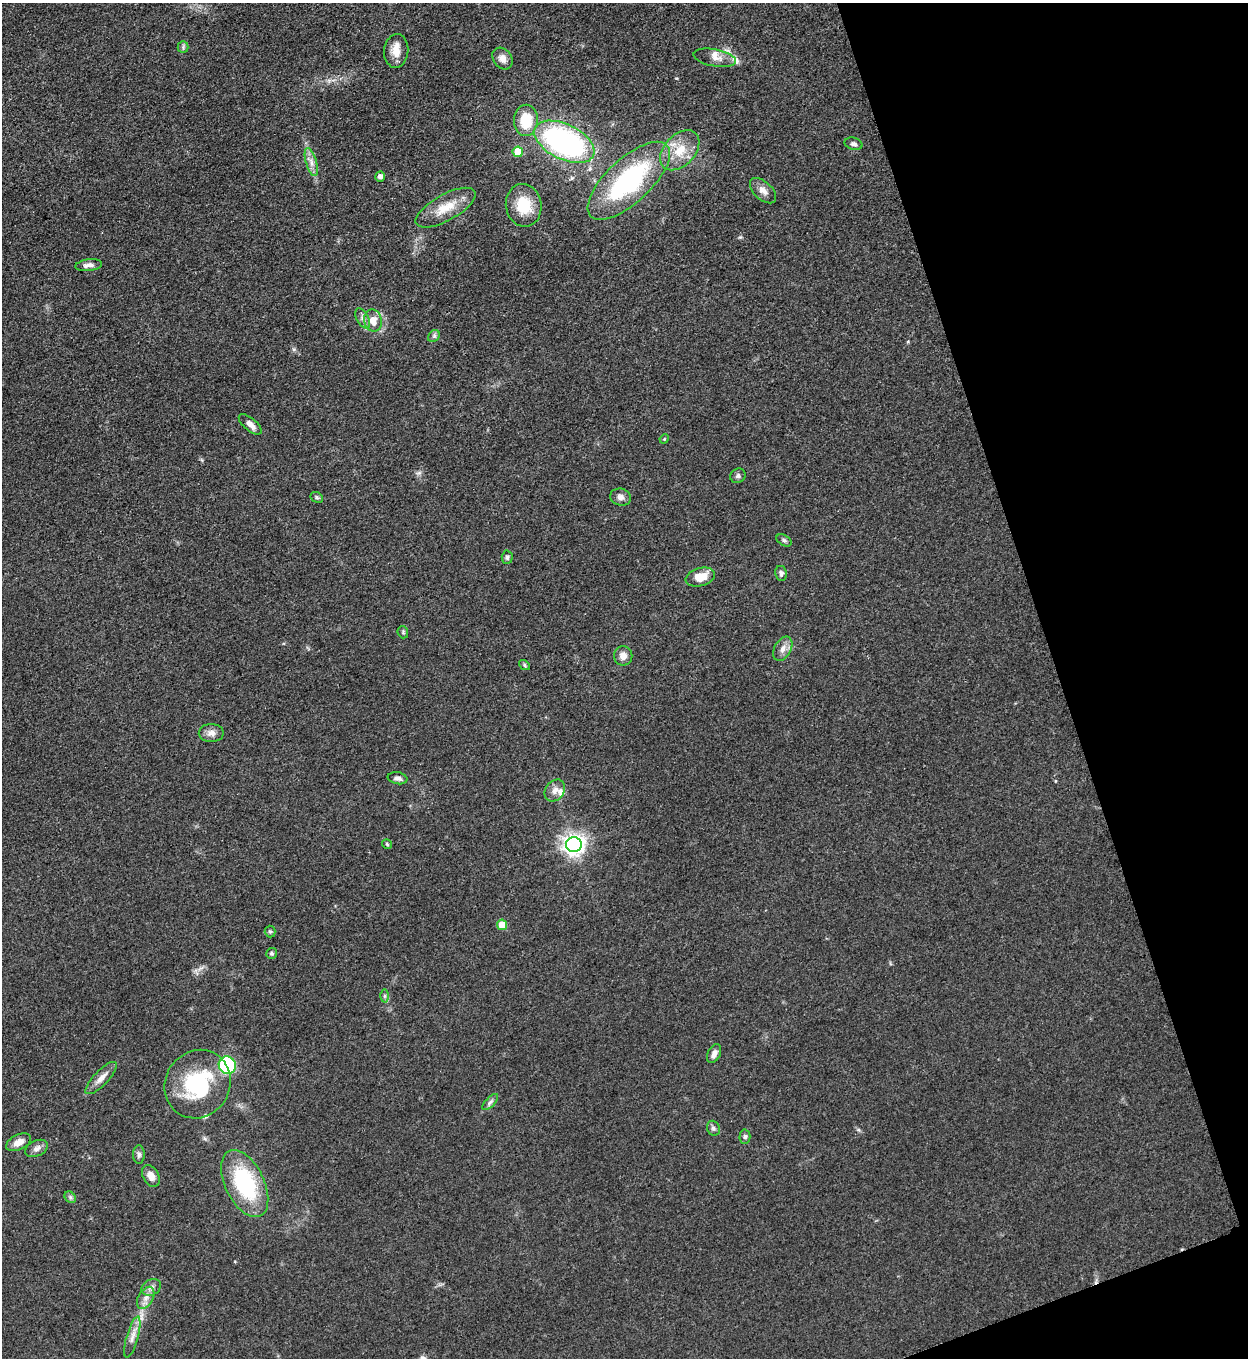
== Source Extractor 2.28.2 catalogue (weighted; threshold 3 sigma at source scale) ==
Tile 12 of 4 x 4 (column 4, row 3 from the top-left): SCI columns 4025-5270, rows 1366-2721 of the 5427 x 5440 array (HDU 1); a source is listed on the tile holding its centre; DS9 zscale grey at full resolution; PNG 1250 x 1360 px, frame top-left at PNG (2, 3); each listed source drawn as its Kron ellipse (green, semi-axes under 4 px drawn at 4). Shown black and unused: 17% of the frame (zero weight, under 3 of 5 exposures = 1% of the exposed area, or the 3 px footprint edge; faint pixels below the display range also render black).
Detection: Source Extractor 2.28.2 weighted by HDU 2 'WHT'; one run over the whole footprint, this tile lists its part. Background 0.063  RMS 0.0057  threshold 0.0256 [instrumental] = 3 sigma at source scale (4.5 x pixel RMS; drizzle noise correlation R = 1.50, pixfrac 1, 0.05/0.05 arcsec/px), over >= 5 px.
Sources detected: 63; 1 inside a brighter object's white glare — neither listed nor drawn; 5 inside a brighter listed object's ellipse — not listed separately; the other 57 listed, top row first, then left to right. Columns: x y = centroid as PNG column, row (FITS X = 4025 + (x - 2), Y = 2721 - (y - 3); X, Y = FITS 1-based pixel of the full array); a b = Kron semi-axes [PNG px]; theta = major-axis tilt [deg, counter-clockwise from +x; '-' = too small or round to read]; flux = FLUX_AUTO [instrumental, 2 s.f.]
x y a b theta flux
183 47 5 5 - 1.1
396 51 17 12 83 6.3
715 58 21 8 -11 4.8
502 59 12 9 -52 3.7
526 120 16 12 88 18
564 142 32 17 -26 130
853 144 9 6 -15 1.8
680 150 23 15 47 14
518 152 5 5 - 13
311 162 14 5 -74 3.4
380 177 5 5 - 2.7
629 181 52 22 43 84
763 191 16 9 -43 4
524 205 21 17 -79 16
446 208 33 13 29 13
89 265 13 6 6 3
363 318 11 6 -61 2.2
373 321 11 8 -78 6.4
434 336 6 5 - 1.3
250 424 14 6 -40 4
664 439 5 4 - 0.56
738 476 8 7 - 1.6
317 497 7 5 -30 1
620 497 10 8 -17 2.8
784 540 8 5 -31 1.2
507 557 6 5 - 1.1
781 573 7 6 - 1.9
700 577 15 9 17 8.8
403 632 6 5 - 0.92
783 649 13 8 60 3.8
623 656 9 9 - 4.1
524 665 6 4 -39 0.87
211 733 12 9 0 3.5
398 778 10 6 -10 2.1
555 790 12 9 54 3.6
387 844 5 4 - 0.83
574 844 8 7 - 370
502 925 5 5 - 9.9
270 932 6 5 - 1
271 953 5 5 - 1.1
384 996 6 4 90 1.1
714 1054 10 6 63 3
227 1065 9 8 - 63
101 1078 21 7 46 5
198 1084 35 32 57 46
490 1102 10 4 45 1.7
713 1128 7 6 - 1.5
745 1137 7 5 88 1.3
19 1142 13 7 26 4.8
36 1148 12 7 25 2.8
139 1154 9 6 -90 1.6
151 1176 11 8 -61 4.5
245 1184 36 19 -64 51
70 1197 6 5 - 1.2
151 1287 10 7 27 2.6
146 1298 12 7 61 3.8
132 1337 21 6 74 4.5